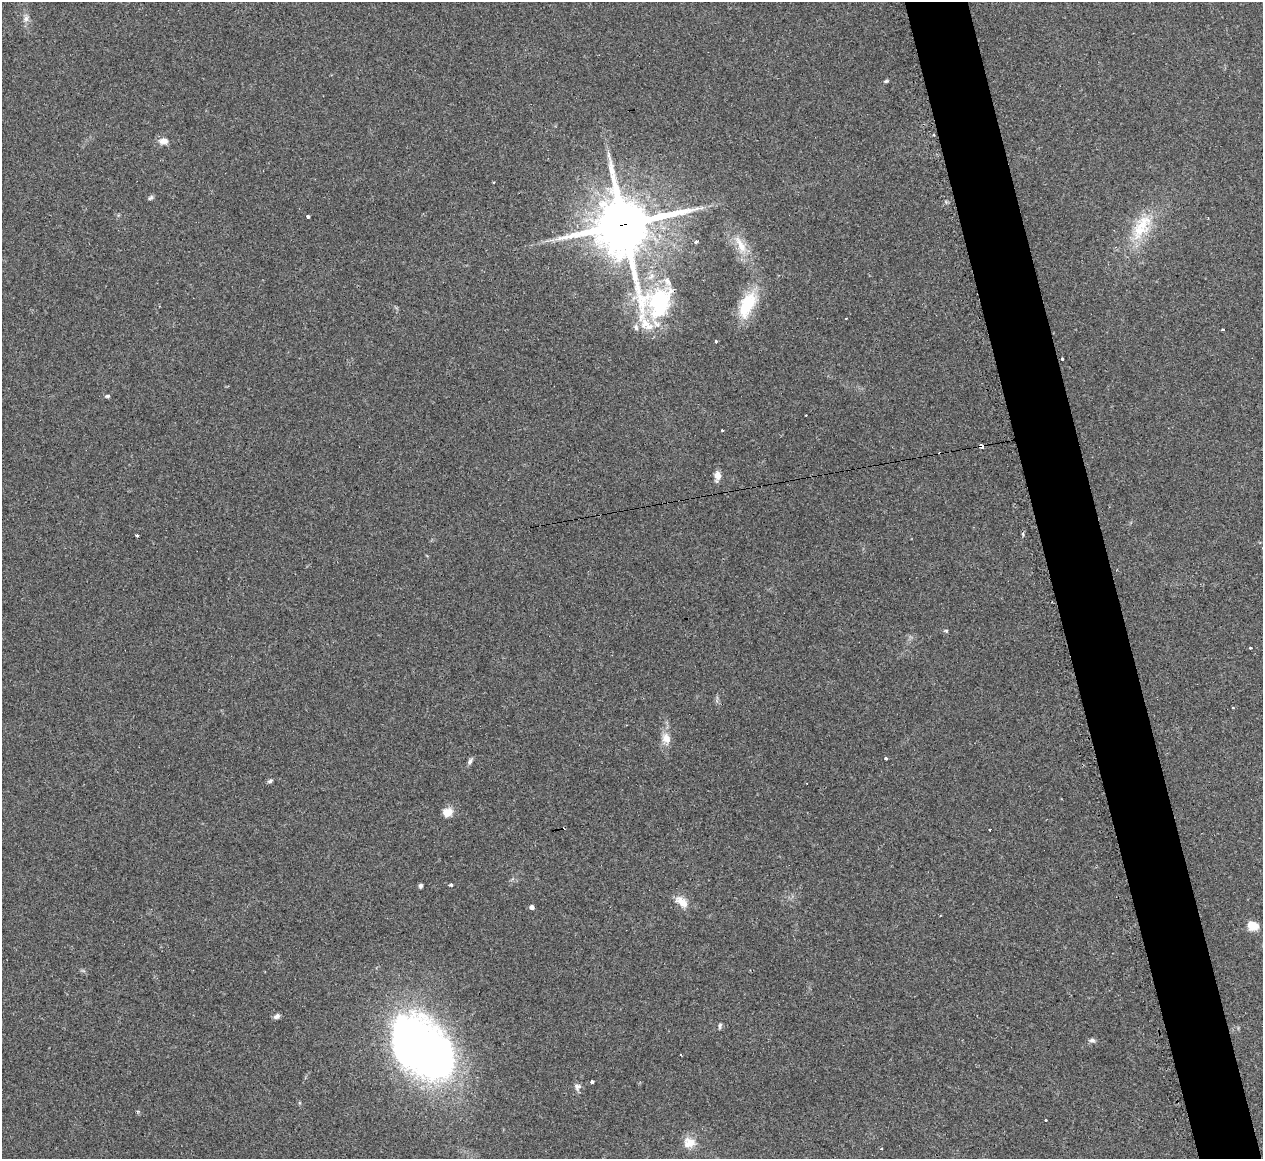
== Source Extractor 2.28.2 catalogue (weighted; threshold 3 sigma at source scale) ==
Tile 6 of 4 x 4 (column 2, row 2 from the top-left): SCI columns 1291-2551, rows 2576-3732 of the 5073 x 5080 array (HDU 1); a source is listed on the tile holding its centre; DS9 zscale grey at full resolution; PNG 1265 x 1161 px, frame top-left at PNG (2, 2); no overlay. Shown black and unused: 5% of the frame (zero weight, under 2 of 3 exposures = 2% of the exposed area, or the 3 px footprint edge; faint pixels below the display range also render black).
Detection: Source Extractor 2.28.2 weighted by HDU 2 'WHT'; one run over the whole footprint, this tile lists its part. Background 0.059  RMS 0.0071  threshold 0.0318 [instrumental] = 3 sigma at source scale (4.5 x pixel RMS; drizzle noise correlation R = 1.50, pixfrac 1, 0.05/0.05 arcsec/px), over >= 5 px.
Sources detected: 49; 1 inside a brighter object's white glare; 5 cosmic-ray / hot-pixel residue — not listed; the other 43 listed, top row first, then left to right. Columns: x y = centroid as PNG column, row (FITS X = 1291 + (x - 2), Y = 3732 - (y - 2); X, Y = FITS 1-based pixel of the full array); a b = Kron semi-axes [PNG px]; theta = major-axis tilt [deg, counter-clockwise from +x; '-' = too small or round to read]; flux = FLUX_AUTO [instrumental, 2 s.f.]
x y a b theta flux
26 19 9 7 89 2.8
886 81 5 4 - 0.91
164 141 13 8 3 4.3
494 182 3 2 - 0.53
151 198 9 4 41 1.3
308 216 3 3 - 5.6
624 225 36 20 -68 3800
1139 230 30 22 38 27
696 241 4 3 - 2.6
741 245 29 9 -61 12
667 281 13 8 -56 5.2
747 305 36 17 66 28
636 327 9 5 -73 1.9
1223 330 3 3 - 2.1
716 342 3 3 - 2.6
1062 359 3 3 - 2.1
108 396 6 4 25 1
722 430 3 3 - 1.8
981 446 4 4 - 16
717 476 8 6 -84 6.5
137 535 3 3 - 2
946 631 5 4 - 0.9
1250 648 3 3 - 3.2
666 738 15 12 -64 6.4
886 759 3 3 - 3.4
470 761 10 5 57 2
270 781 7 4 25 1.3
447 812 7 6 - 12
990 829 3 3 - 1.7
451 885 3 3 - 1.7
421 886 5 4 - 1.4
682 902 18 9 -41 8.1
532 907 4 4 - 2.9
1253 926 14 11 -8 7.5
276 1016 8 5 24 2.3
720 1026 8 4 79 1.4
1092 1040 7 6 - 1.9
419 1047 69 49 -51 410
681 1054 3 2 - 0.81
592 1081 4 3 - 3.9
578 1087 9 8 - 2.8
689 1143 15 12 17 9.7
881 1149 3 3 - 1.3
Overlapping masked pixels (flux is a lower limit): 2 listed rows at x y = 624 225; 981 446